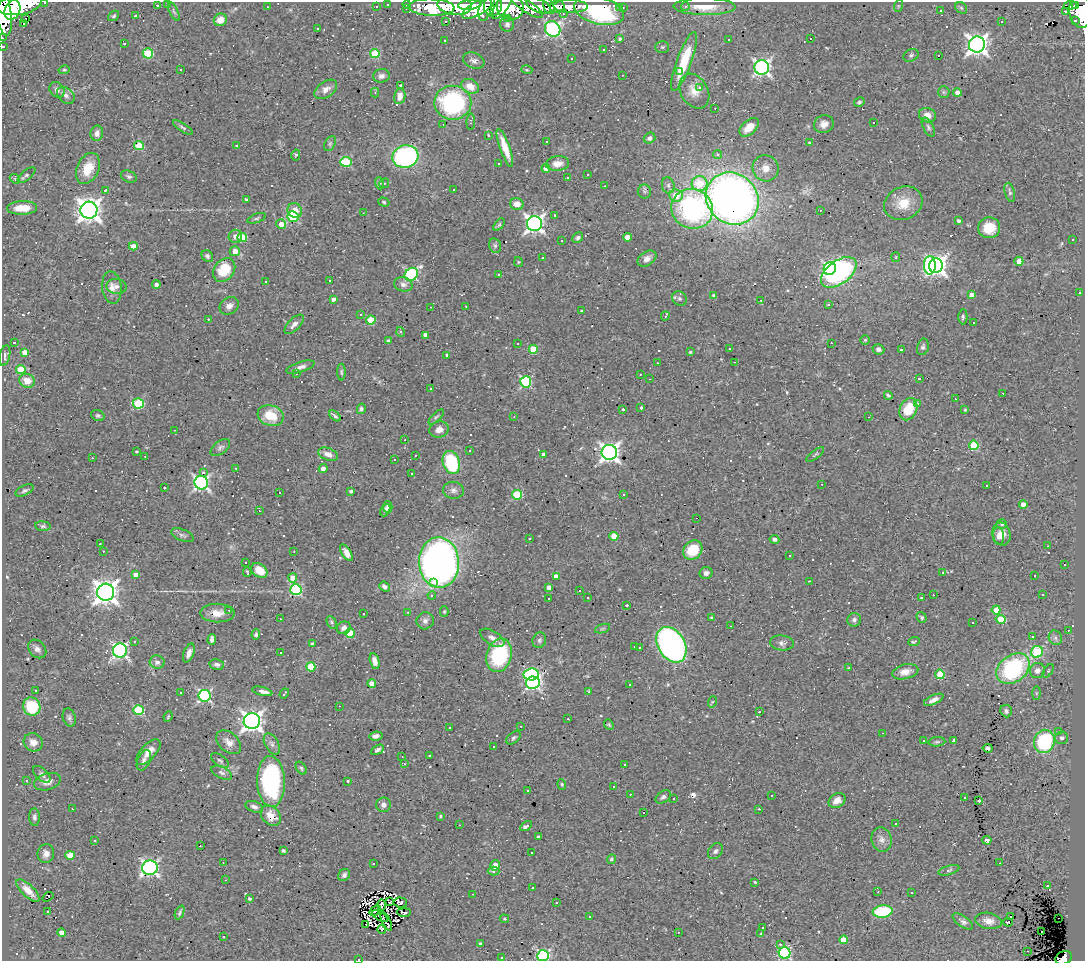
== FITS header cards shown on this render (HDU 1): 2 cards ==
NAXIS1  =                 1083
NAXIS2  =                  959

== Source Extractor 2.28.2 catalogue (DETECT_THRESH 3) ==
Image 1083 x 959 px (HDU 1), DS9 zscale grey, 1 PNG px = 1 image px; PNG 1087 x 963 px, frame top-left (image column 1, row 959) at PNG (2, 2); each listed source drawn as its Kron ellipse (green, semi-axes under 4 px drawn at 4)
Background 0.709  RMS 0.052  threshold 0.156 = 3 sigma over >= 5 px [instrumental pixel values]
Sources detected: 618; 4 with non-positive FLUX_AUTO (blend fragments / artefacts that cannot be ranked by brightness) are neither listed nor drawn; of the other 614, the 500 brightest by FLUX_AUTO listed and drawn (114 fainter detections omitted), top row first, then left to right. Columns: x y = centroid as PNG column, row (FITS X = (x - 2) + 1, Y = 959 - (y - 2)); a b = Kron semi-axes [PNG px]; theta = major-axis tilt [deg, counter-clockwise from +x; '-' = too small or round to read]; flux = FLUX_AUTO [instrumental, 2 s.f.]
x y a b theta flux
45 2 3 2 - 8.1
168 3 3 3 - 33
20 4 22 10 11 1500
388 4 3 3 - 12
157 5 3 3 - 60
407 5 4 3 - 20
455 5 17 9 -5 840
470 5 12 5 5 960
493 5 11 9 79 360
502 5 16 6 56 450
1070 5 7 4 7 76
1075 5 4 3 - 59
376 6 3 3 - 7.5
527 6 19 6 -33 52
539 6 13 6 -22 260
549 6 8 5 -68 86
570 6 17 6 -1 160
685 6 4 4 - 8.4
898 6 6 4 72 4.3
267 7 3 2 - 7.1
432 7 23 8 -2 460
510 7 14 12 -25 490
557 7 7 6 - 150
620 7 3 2 - 3.9
623 7 3 2 - 4.4
705 7 31 8 -1 74
406 8 4 3 - 3.8
478 8 18 7 30 440
961 8 6 5 - 5.9
485 9 12 6 76 280
3 10 26 7 -81 1200
12 10 10 7 65 980
940 10 3 3 - 32
174 11 10 4 -64 6.2
599 11 25 13 -14 770
1081 11 16 11 -81 710
1065 12 4 2 - 8.2
563 14 3 2 - 4.1
114 16 6 4 40 5.2
136 16 3 3 - 65
26 19 3 3 - 700
508 19 3 3 - 9.4
220 20 7 6 - 35
446 21 3 2 - 3.6
1075 21 3 3 - 24
1001 22 3 3 - 58
24 23 3 3 - 120
507 24 7 7 - 12
317 28 3 3 - 31
553 29 8 7 - 720
2 38 3 2 - 4.3
620 38 3 3 - 6.5
811 38 3 3 - 49000
729 39 3 3 - 160
444 41 3 3 - 16
124 44 3 3 - 29
977 45 8 8 - 2000
3 47 3 2 - 8.6
662 47 7 5 -1 6.1
603 50 3 3 - 10
148 53 5 5 - 170
375 53 4 4 - 140
911 55 8 6 27 8.1
939 56 3 3 - 210
571 58 3 3 - 13
474 61 11 7 -22 15
684 61 31 7 70 150
762 67 7 7 - 1100
181 69 3 2 - 5.8
64 70 5 4 - 4.9
527 70 5 3 - 3.8
679 71 3 3 - 32
623 75 3 2 - 4.2
381 76 8 6 11 14
401 85 3 2 - 57
470 86 9 7 -29 35
699 88 3 3 - 16
326 89 13 7 35 21
57 90 8 7 - 14
694 91 18 13 -60 48
944 92 6 5 - 6.3
375 93 5 4 - 4
957 93 4 4 - 32
66 95 10 7 -42 14
400 96 8 5 79 26
859 102 5 4 - 6.7
453 103 18 17 - 350
715 108 3 2 - 5.2
927 115 9 7 -22 27
471 122 8 4 89 4.7
874 123 3 3 - 40
824 124 10 9 - 23
443 125 3 2 - 13
183 127 11 4 -32 8.2
749 127 11 7 42 48
928 127 10 5 -62 9.8
97 133 8 6 79 22
489 135 4 3 - 3.7
649 138 6 5 - 11
546 142 3 3 - 96
809 142 3 3 - 4.5
330 144 8 5 63 6.9
139 146 5 4 - 120
236 146 3 3 - 8.2
505 148 20 5 -70 60
718 154 4 4 - 12
296 155 5 4 - 4.9
405 156 13 11 14 640
346 162 5 5 - 200
498 164 3 3 - 7
558 164 12 7 6 31
88 168 16 11 65 72
546 168 4 4 - 20
766 168 13 13 - 37
588 174 3 3 - 5.3
26 175 11 5 41 7.7
129 176 8 5 -23 8.7
567 177 3 2 - 5.5
15 179 5 4 - 4.3
379 183 6 4 -72 6.1
384 183 5 4 - 4.8
699 184 8 7 - 110
668 185 8 6 -76 11
605 186 3 2 - 11
454 189 3 2 - 3.9
105 190 4 3 - 4.9
644 191 7 6 - 8.3
1010 192 10 5 -75 9
676 196 7 6 - 61
246 199 4 3 - 5.5
732 199 27 25 -42 2700
384 202 6 4 -18 5.2
903 203 20 16 26 74
517 204 7 6 - 31
22 208 15 7 2 53
692 209 21 19 -25 640
89 210 8 8 - 3000
820 210 3 2 - 3.8
295 211 7 7 - 32
363 213 2 2 - 4.2
555 215 3 2 - 3.9
293 217 5 5 - 260
257 218 10 4 20 7.2
959 221 4 3 - 9.4
281 224 5 4 - 27
534 224 7 7 - 1400
499 225 7 4 52 6.1
989 228 11 10 - 70
235 236 7 6 - 19
627 237 4 4 - 40
242 238 4 4 - 110
578 238 6 5 - 8.4
1073 239 3 3 - 9.2
562 241 3 3 - 5.8
133 246 4 4 - 30
495 246 7 5 -74 7.5
235 251 5 5 - 36
207 256 6 5 - 9.9
896 257 5 4 - 3.6
542 258 3 3 - 400
647 259 10 7 34 23
1019 261 4 4 - 29
518 262 5 4 - 4
930 265 9 6 89 370
936 266 7 6 - 1600
830 268 6 6 - 570
224 270 13 10 53 110
839 272 20 11 37 490
411 274 7 6 - 420
499 275 3 3 - 7.7
265 281 3 2 - 5.5
330 281 3 3 - 130
403 284 9 7 -14 15
156 285 4 4 - 15
117 286 10 7 -9 16
112 287 16 10 -84 29
1079 293 3 2 - 24
972 295 4 4 - 24
714 296 4 3 - 13
679 298 8 6 -40 9
333 299 4 3 - 14
761 300 3 2 - 6.8
828 305 3 3 - 6.8
229 306 10 8 33 18
466 306 3 2 - 3.7
431 307 3 2 - 18
581 311 3 3 - 4.9
361 314 3 3 - 19
665 316 5 3 - 7.3
963 317 7 4 -90 6.5
208 319 3 2 - 23
371 320 5 4 - 120
974 323 3 3 - 240
294 324 12 6 46 18
401 332 5 3 - 3.6
425 335 4 4 - 21
865 340 5 4 - 4.4
388 341 4 3 - 7.2
14 342 3 3 - 60
831 343 3 2 - 110
518 344 3 3 - 4
923 347 8 6 76 8.6
533 349 4 4 - 95
729 349 3 3 - 7.1
878 349 6 5 - 15
901 350 3 3 - 41
25 352 4 4 - 30
690 352 3 3 - 4.2
5 355 10 5 77 8.5
447 355 4 3 - 6.8
735 362 3 2 - 6
658 363 3 2 - 4.1
300 367 14 5 18 16
21 369 4 4 - 90
341 372 8 4 -90 5.6
296 374 3 2 - 16
640 374 3 3 - 5.1
919 378 3 2 - 3.7
650 379 3 2 - 5.2
27 381 8 7 - 37
526 382 5 5 - 340
430 389 3 3 - 15
1003 393 3 2 - 12
888 395 4 3 - 6.2
955 399 3 2 - 4.3
138 403 5 5 - 210
917 404 3 3 - 230
641 407 3 3 - 150
361 409 5 4 - 6.9
623 409 3 3 - 260
908 409 11 8 65 100
965 410 4 4 - 4.5
98 415 7 5 -19 6.6
271 416 13 10 -18 90
335 416 7 3 -40 7.7
436 417 10 4 45 6.1
514 417 3 3 - 3.7
868 417 3 2 - 6.3
174 430 3 2 - 4.6
439 430 10 8 19 24
405 440 2 2 - 4.3
974 445 4 4 - 150
220 447 11 6 37 11
469 451 3 3 - 14
136 452 3 3 - 22
609 452 7 7 - 1600
328 454 10 6 -20 22
543 454 4 3 - 9.4
815 454 11 3 38 4.9
415 455 3 2 - 15
145 456 3 2 - 5
92 458 3 3 - 4.1
394 460 3 3 - 45
451 462 12 8 -71 240
236 468 3 2 - 4.3
323 469 4 4 - 19
203 473 3 3 - 9.9
411 474 3 2 - 20
201 483 7 6 - 900
822 484 3 3 - 4.4
987 486 3 3 - 710
164 488 3 3 - 30
24 490 10 5 27 8.4
453 490 10 8 -8 17
351 491 3 3 - 7.2
279 492 3 3 - 250
623 494 3 3 - 3.8
517 495 5 5 - 210
1023 504 4 4 - 33
388 507 6 4 87 7.4
385 510 6 4 63 12
259 511 3 2 - 3.7
697 518 2 2 - 8
1002 524 5 4 - 6.1
43 526 8 4 -6 7.2
1001 534 11 9 -78 38
182 535 12 5 -22 10
614 536 4 4 - 91
998 536 9 5 -84 21
529 538 3 3 - 15
774 539 5 4 - 16
100 544 3 2 - 14
1048 546 2 2 - 4.3
693 550 10 8 44 95
103 551 3 2 - 4.1
294 551 3 2 - 4.8
346 553 9 4 -58 30
789 556 3 3 - 6
245 562 3 2 - 3.8
439 562 25 20 -87 2200
1064 565 3 3 - 56
259 570 9 6 -36 45
247 572 5 2 - 4.2
943 572 3 2 - 4.9
706 573 6 6 - 12
135 575 4 4 - 24
556 576 4 4 - 21
1034 576 3 2 - 31
293 578 4 4 - 31
809 581 3 2 - 52
433 582 3 3 - 380
385 587 6 4 -39 15
549 587 4 4 - 15
296 590 5 5 - 350
579 590 3 3 - 26
106 592 8 8 - 3400
432 595 4 3 - 8.4
933 595 2 2 - 7.9
1043 595 3 3 - 8.4
588 598 3 3 - 17
921 598 3 3 - 66
549 599 3 3 - 11
627 605 3 3 - 37
229 610 3 3 - 4.3
996 610 4 4 - 58
444 611 5 4 - 4
408 612 3 3 - 8.2
217 613 17 9 0 42
363 614 2 2 - 3.6
922 617 6 4 -56 5.6
712 618 3 3 - 5.7
280 619 3 2 - 3.8
1000 619 5 4 - 120
854 620 7 6 - 13
425 621 9 8 - 15
332 623 6 4 -61 8.4
973 623 3 3 - 130
731 626 3 2 - 3.6
344 628 7 6 - 17
602 629 8 3 19 5.4
1068 630 3 3 - 14
350 633 5 4 - 120
256 634 5 4 - 6.3
1032 637 3 3 - 14
492 638 13 7 -32 19
1055 638 7 6 - 15
212 640 5 4 - 17
539 640 8 6 65 9
134 641 3 3 - 6
914 641 6 3 24 4.9
782 643 12 7 -6 15
312 644 4 3 - 7.9
671 645 19 13 -59 1300
635 646 3 2 - 4.1
640 647 3 3 - 10
37 649 10 8 -46 16
120 650 7 7 - 860
1037 652 6 5 - 240
189 653 10 5 70 20
280 653 3 3 - 8.9
499 655 17 12 74 310
375 661 8 4 -75 19
157 662 7 6 - 17
217 665 7 5 -9 13
311 667 4 4 - 120
849 668 3 3 - 4
1013 669 18 13 37 400
1037 671 8 7 - 22
1048 671 7 4 55 5.3
905 672 13 7 14 28
531 674 7 6 - 350
940 674 5 4 - 150
372 683 4 4 - 38
533 683 7 6 - 760
629 685 3 2 - 7.6
36 691 3 3 - 83
262 691 10 3 -14 21
589 691 4 3 - 4.7
181 693 3 3 - 20
284 693 5 2 - 3.8
1036 693 7 4 89 6.2
205 696 6 6 - 540
934 700 10 4 25 18
712 702 6 3 71 4
32 706 9 8 - 160
339 706 3 2 - 4.3
138 710 5 5 - 230
1006 711 6 5 - 9.4
759 712 3 2 - 19
69 717 9 6 -74 10
168 717 5 3 - 3.8
568 719 3 3 - 43
252 721 8 8 - 1900
609 724 6 4 -49 4.6
521 726 3 2 - 4.2
449 728 3 3 - 14
1059 732 3 3 - 56
883 733 3 2 - 23
376 736 7 4 7 15
514 738 8 5 39 7.4
1062 738 6 6 - 13
923 740 3 3 - 4.3
954 740 3 3 - 36
1044 741 12 10 71 320
33 742 10 9 - 25
229 742 14 9 -41 29
937 742 8 4 5 6.6
272 744 11 6 -61 13
493 747 3 3 - 30
988 748 5 3 - 7.1
377 750 7 4 30 9.9
148 752 16 7 48 38
402 756 3 2 - 4
429 756 3 3 - 4
144 760 11 6 65 15
220 761 10 5 -37 8
404 764 3 3 - 4.2
624 764 3 2 - 4.4
301 768 7 4 -56 6.3
222 773 11 6 -26 11
42 774 10 6 -44 12
27 781 3 3 - 14
348 781 3 3 - 25
47 782 14 8 16 25
271 782 25 14 -87 510
562 784 5 4 - 4.6
614 787 3 3 - 4.7
528 790 3 3 - 8.3
630 794 3 2 - 5.5
772 795 3 2 - 14
663 797 8 5 37 9.9
964 798 3 3 - 33
673 799 3 3 - 16
837 800 9 7 34 31
979 801 3 3 - 3.9
384 805 7 7 - 15
254 807 9 5 -20 12
72 809 3 2 - 6.8
759 809 3 2 - 59
644 813 3 3 - 710
271 816 11 8 -45 46
440 816 4 3 - 4.6
34 817 9 5 -86 9.8
896 824 3 3 - 30
459 825 3 2 - 11
526 826 6 3 30 17
538 837 3 3 - 7.1
882 839 12 10 -74 24
94 840 3 3 - 15
987 840 4 3 - 14
200 846 3 2 - 9.6
283 850 3 3 - 8.6
715 851 9 6 53 12
531 853 3 2 - 8.5
46 854 9 8 - 20
70 855 4 4 - 81
611 859 5 4 - 6.2
223 863 3 2 - 5
373 863 3 3 - 5
1000 863 3 2 - 27
495 865 5 4 - 29
150 868 7 7 - 1000
949 870 11 4 16 8.8
494 871 6 4 0 10
344 875 6 5 - 11
225 880 3 2 - 5.1
755 882 4 3 - 4.9
1047 886 3 3 - 46
532 888 3 3 - 13
28 890 15 6 -44 35
878 892 3 2 - 3.8
911 893 3 2 - 3.6
473 894 3 2 - 3.7
48 897 6 3 38 27
250 899 3 3 - 5.2
390 902 4 3 - 3.6
400 902 6 5 - 6.3
556 903 3 3 - 11
381 905 6 3 89 9.2
375 910 6 3 40 4
48 912 3 3 - 46
180 912 7 3 66 6.6
404 912 7 3 -1 14
883 912 10 6 6 230
380 916 9 2 -31 3.9
590 916 3 3 - 4.7
1010 916 3 2 - 17
1058 918 2 2 - 4.5
504 919 5 4 - 3.6
386 921 10 3 -64 4.1
963 921 12 5 -35 12
989 921 13 8 -10 32
1008 922 5 3 - 20
366 925 3 2 - 8
763 928 3 3 - 12
382 929 4 3 - 520
678 932 3 2 - 12
1041 932 3 2 - 13
62 933 4 4 - 23
761 934 4 3 - 3.9
223 937 3 3 - 18
843 940 4 4 - 51
480 944 4 3 - 12
780 944 3 3 - 20
1027 951 3 2 - 49
785 953 6 6 - 410
543 956 6 5 - 550
502 957 3 3 - 16
1064 958 8 6 25 87
359 959 3 2 - 13
At the frame edge (FLAGS 8, measured only in part): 10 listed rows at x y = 45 2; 168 3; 20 4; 3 10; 1081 11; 2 38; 3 47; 543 956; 1064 958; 359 959
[114 fainter detections neither listed nor drawn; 4 non-positive-flux detections neither listed nor drawn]